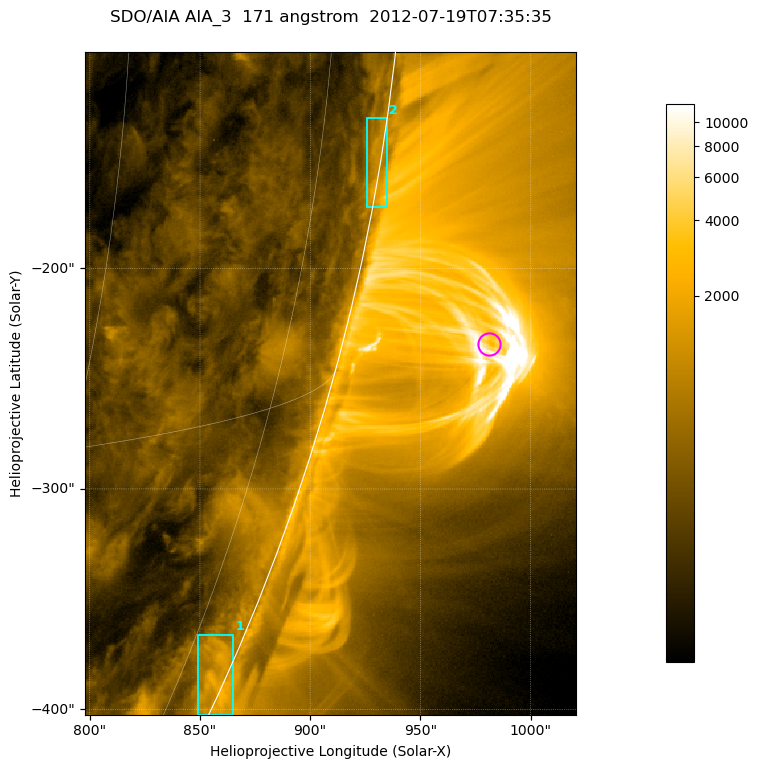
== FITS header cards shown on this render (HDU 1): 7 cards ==
TELESCOP= 'SDO/AIA '           / For AIA: SDO/AIA
INSTRUME= 'AIA_3   '           / For AIA: AIA_ATA1, AIA_ATA2, AIA_ATA3 or AIA_AT
WAVELNTH=                  171 / [angstrom] Wavelength
WAVEUNIT= 'angstrom'           / Wavelength unit: angstrom
DATE-OBS= '2012-07-19T07:35:35.348' / [ISO] Date when observation started; ISO 8
CTYPE1  = 'HPLN-TAN'           / CTYPE1; Typically HPLN
CTYPE2  = 'HPLT-TAN'           / CTYPE2; Typically HPLT

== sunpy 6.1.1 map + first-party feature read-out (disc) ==
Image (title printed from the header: SDO/AIA AIA_3  171 angstrom  2012-07-19T07:35:35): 371 x 501 px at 0.599 arcsec/px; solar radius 944 arcsec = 1575 px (partial field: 1.2% of the solar disc is inside the frame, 48% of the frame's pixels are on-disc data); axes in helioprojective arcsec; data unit not stated in the header (colour bar unlabelled)
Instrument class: DISC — disc imager (sunpy class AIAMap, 171 A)
Bright regions (active regions / flare kernels): reference = the on-disc median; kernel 3 px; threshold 5 sigma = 666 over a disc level ~297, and >= 1.15x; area >= 185 px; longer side >= 4 px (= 2.4 arcsec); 2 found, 2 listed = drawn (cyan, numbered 1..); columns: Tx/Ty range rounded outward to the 2 arcsec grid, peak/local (2 s.f.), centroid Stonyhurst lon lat
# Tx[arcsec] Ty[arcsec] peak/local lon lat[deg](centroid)
1 848..866 -404..-366 7.5 +81 -23
2 924..936 -172..-132 6.2 +85 -9
Off-limb structures (1.02-1.3 R_sun): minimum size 92 px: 3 found; the strongest spans PA ~250..260 deg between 1.02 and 1.14 R_sun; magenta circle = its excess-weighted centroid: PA ~255 deg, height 1.07 R_sun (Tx ~982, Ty ~-234 arcsec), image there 2.9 x the reference